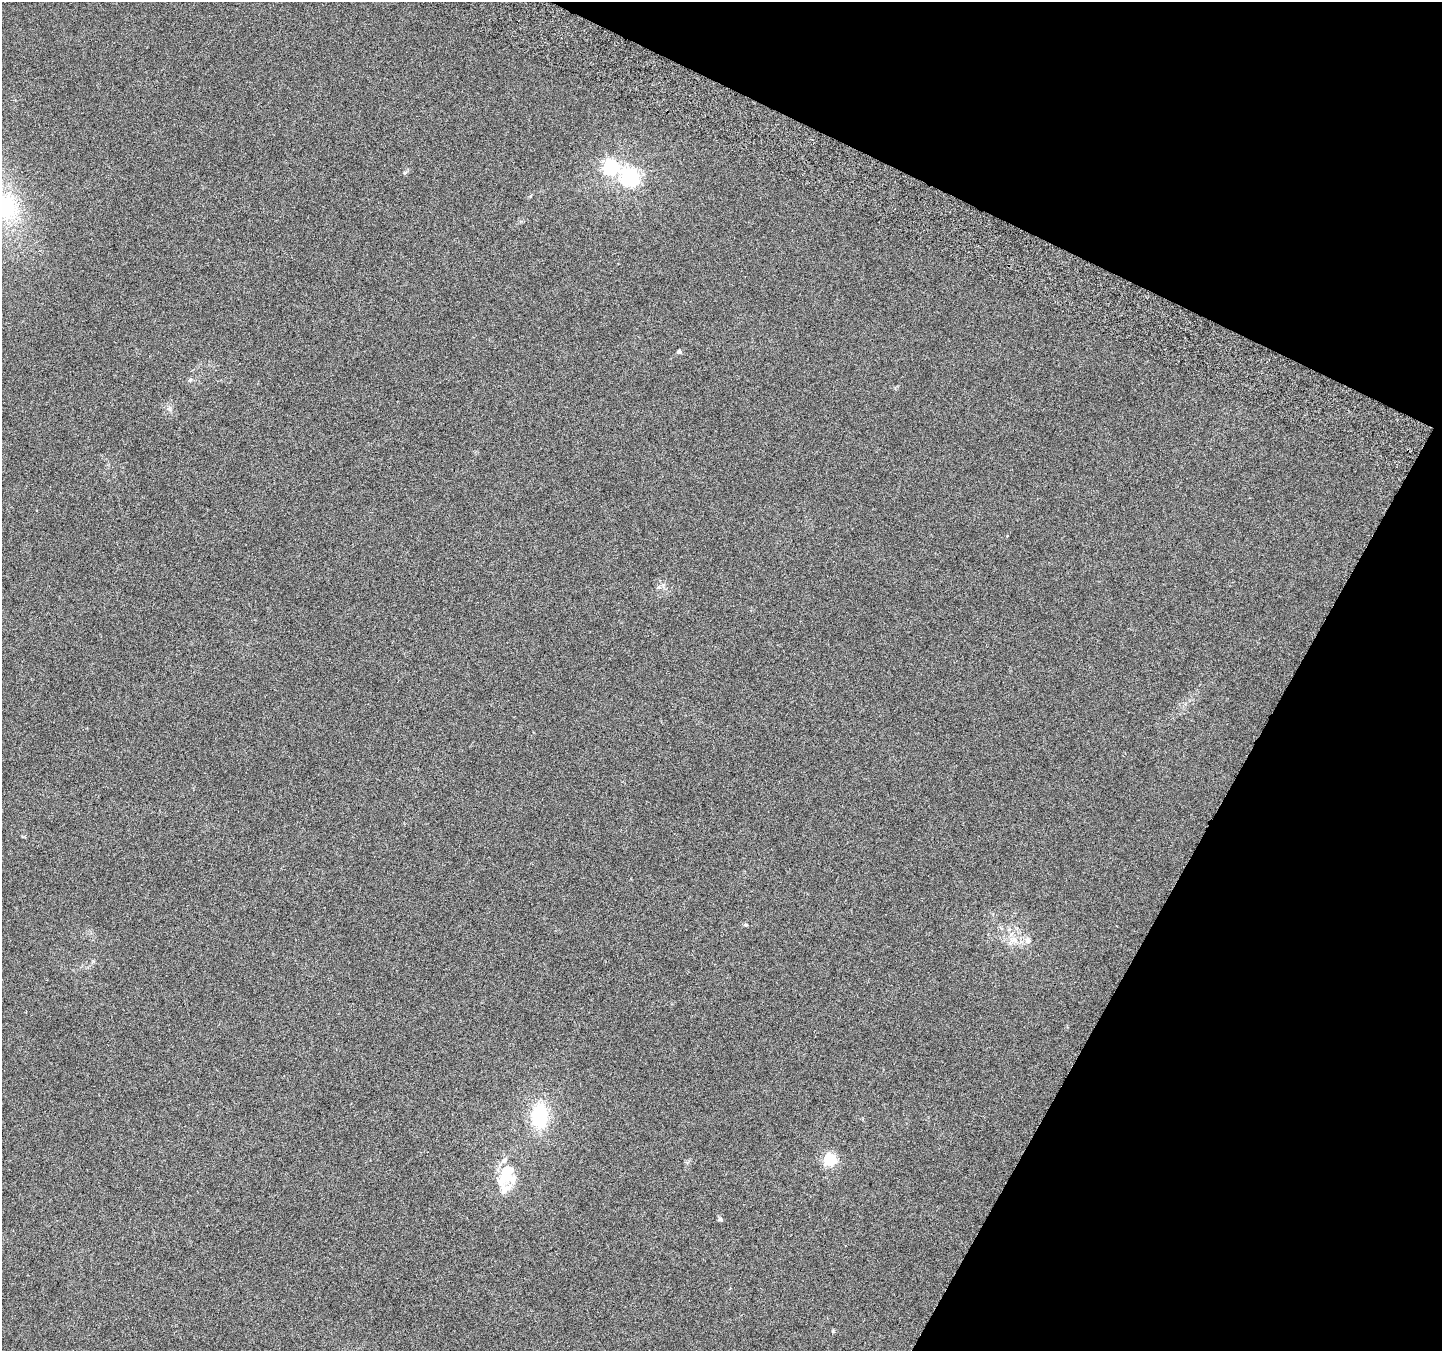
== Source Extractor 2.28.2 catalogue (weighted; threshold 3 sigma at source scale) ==
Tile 8 of 4 x 4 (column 4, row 2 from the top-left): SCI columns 4349-5788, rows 2949-4297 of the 5825 x 5965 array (HDU 1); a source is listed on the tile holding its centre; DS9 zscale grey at full resolution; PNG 1444 x 1353 px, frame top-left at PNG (2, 2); no overlay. Shown black and unused: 23% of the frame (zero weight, under 3 of 6 exposures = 3% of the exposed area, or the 3 px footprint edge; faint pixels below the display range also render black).
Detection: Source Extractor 2.28.2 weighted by HDU 2 'WHT'; one run over the whole footprint, this tile lists its part. Background 0.00842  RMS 0.0029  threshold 0.0119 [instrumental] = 3 sigma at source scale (4.09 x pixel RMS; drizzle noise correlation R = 1.36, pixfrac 0.8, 0.0396/0.0396 arcsec/px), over >= 5 px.
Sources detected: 15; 1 inside a brighter object's white glare — not listed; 3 inside a brighter listed object's ellipse — not listed separately; the other 11 listed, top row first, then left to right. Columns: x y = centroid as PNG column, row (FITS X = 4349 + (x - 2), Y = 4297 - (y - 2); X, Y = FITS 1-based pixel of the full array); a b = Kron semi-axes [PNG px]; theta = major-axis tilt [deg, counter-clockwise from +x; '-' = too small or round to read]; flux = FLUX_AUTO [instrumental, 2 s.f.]
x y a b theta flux
610 167 6 6 - 55
630 177 7 7 - 100
6 207 39 29 -66 23
679 351 5 4 - 0.86
745 925 5 4 - 0.41
1014 939 13 9 -17 2.6
1028 940 9 8 - 1.3
540 1116 31 18 -89 14
830 1159 6 6 - 35
505 1176 28 18 86 7.1
720 1219 6 5 - 0.52
Isophote crosses this tile's border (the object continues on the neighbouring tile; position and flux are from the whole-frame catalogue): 1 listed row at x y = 6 207
Unlisted compact peaks at least as high as the median listed source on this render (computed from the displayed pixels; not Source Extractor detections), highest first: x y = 190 380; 833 1331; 405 172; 169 409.